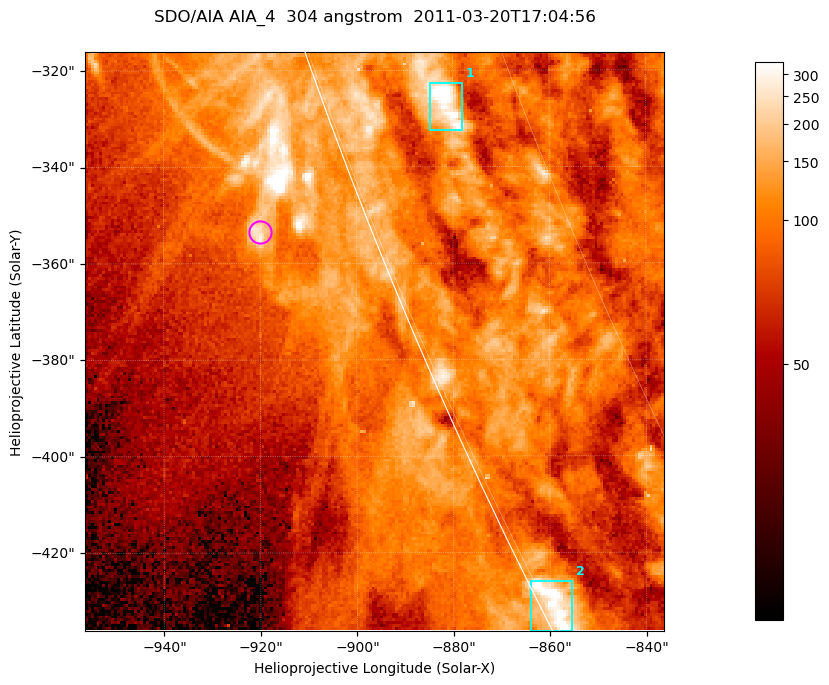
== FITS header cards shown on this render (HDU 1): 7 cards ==
TELESCOP= 'SDO/AIA '           / For AIA: SDO/AIA
INSTRUME= 'AIA_4   '           / For AIA: AIA_ATA1, AIA_ATA2, AIA_ATA3 or AIA_AT
WAVELNTH=                  304 / [angstrom] Wavelength
WAVEUNIT= 'angstrom'           / Wavelength unit: angstrom
DATE-OBS= '2011-03-20T17:04:56.123' / [ISO] Date when observation started; ISO 8
CTYPE1  = 'HPLN-TAN'           / CTYPE1; Typically HPLN
CTYPE2  = 'HPLT-TAN'           / CTYPE2; Typically HPLT

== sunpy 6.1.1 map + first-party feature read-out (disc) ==
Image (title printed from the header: SDO/AIA AIA_4  304 angstrom  2011-03-20T17:04:56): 200 x 200 px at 0.6 arcsec/px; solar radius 964 arcsec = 1606 px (partial field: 0.2% of the solar disc is inside the frame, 42% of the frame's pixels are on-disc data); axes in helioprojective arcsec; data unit not stated in the header (colour bar unlabelled)
Orientation: roll -0.132 deg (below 1 deg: not rotated)
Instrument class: DISC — disc imager (sunpy class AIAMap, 304 A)
Bright regions (active regions / flare kernels): reference = the on-disc median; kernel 3 px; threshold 5 sigma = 176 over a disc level ~93.8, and >= 1.15x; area >= 40 px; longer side >= 3 px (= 1.8 arcsec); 2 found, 2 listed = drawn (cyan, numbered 1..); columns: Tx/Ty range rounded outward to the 2 arcsec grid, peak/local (2 s.f.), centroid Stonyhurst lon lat
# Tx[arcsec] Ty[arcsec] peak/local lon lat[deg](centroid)
1 -886..-878 -334..-322 5.9 -79 -21
2 -864..-854 -436..-426 3.8 -89 -27
Off-limb structures (1.02-1.3 R_sun): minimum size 25 px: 4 found; the strongest spans PA ~110 deg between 1.02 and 1.03 R_sun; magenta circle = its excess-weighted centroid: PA ~110 deg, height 1.02 R_sun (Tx ~-920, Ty ~-354 arcsec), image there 2.6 x the reference